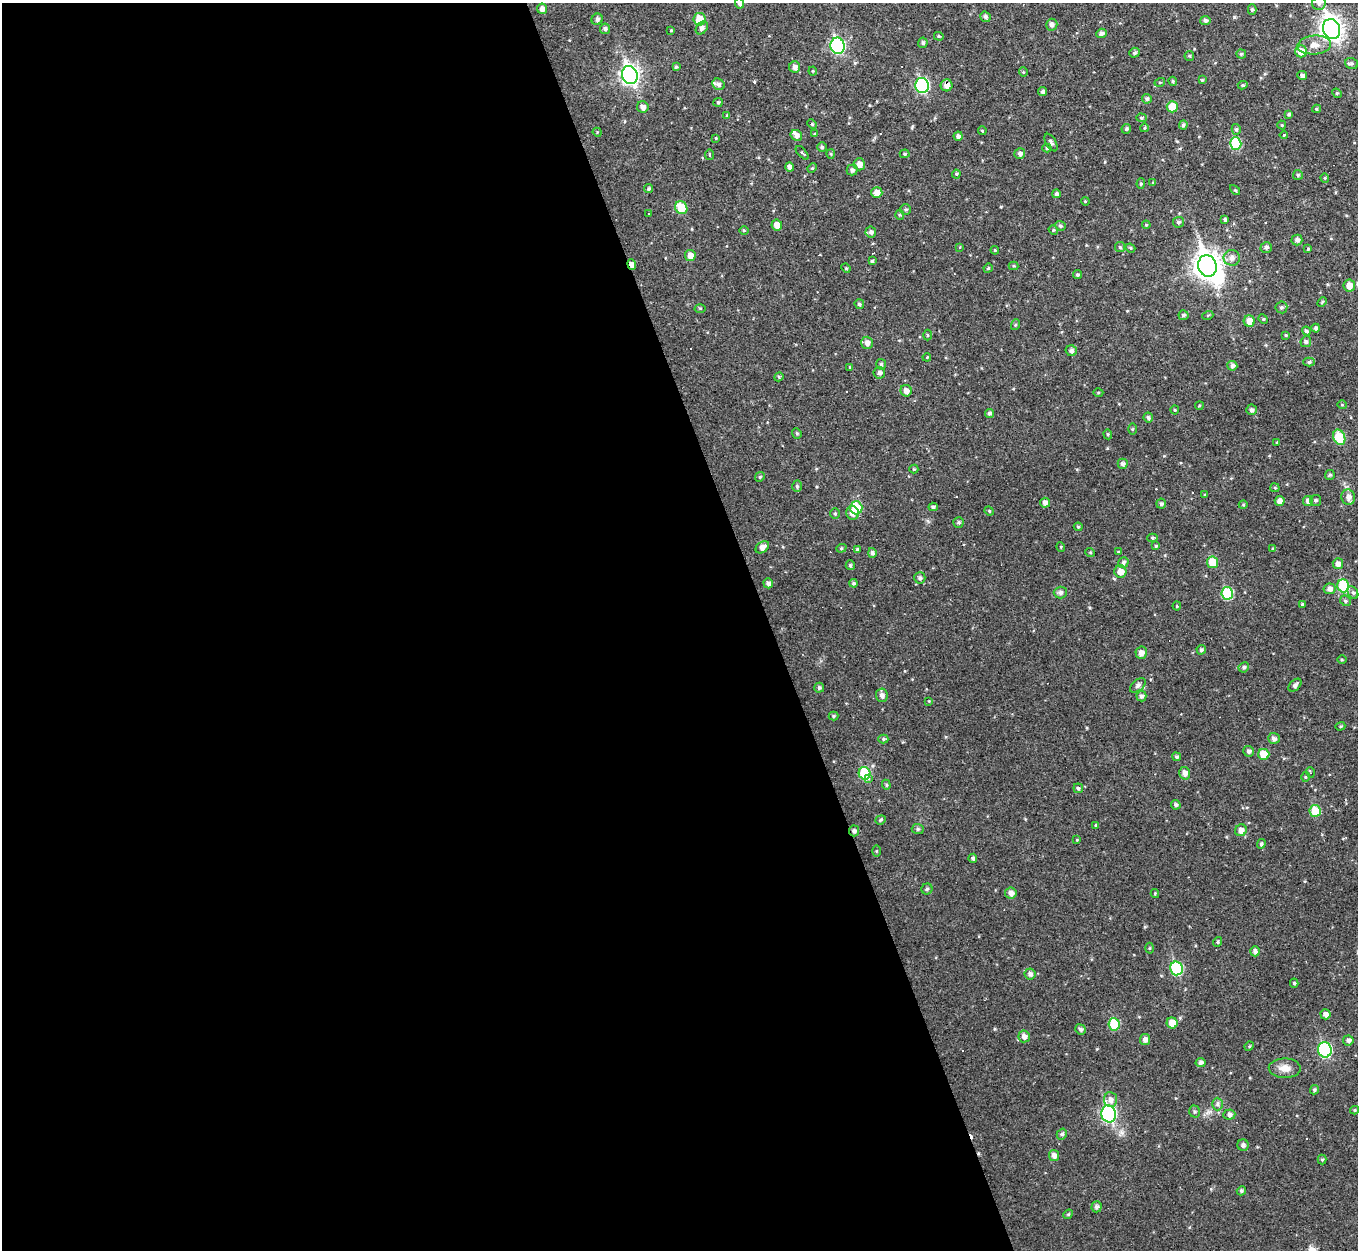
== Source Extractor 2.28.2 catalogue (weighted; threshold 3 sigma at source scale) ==
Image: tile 9 of 4 x 4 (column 1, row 3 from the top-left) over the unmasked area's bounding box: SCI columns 1-1356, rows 1395-2642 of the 5425 x 5410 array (HDU 1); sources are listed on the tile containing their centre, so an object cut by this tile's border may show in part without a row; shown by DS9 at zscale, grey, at full resolution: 1 PNG px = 1 image px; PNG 1360 x 1252 px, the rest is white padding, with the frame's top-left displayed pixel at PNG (2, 3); every listed detection drawn as its Kron ellipse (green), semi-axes under 4 PNG px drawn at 4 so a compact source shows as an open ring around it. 57% of this frame is shown black and not used: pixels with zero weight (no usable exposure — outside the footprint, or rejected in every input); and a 3 px margin inside the footprint's outer edge (the drizzle kernel's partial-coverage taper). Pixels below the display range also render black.
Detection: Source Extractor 2.28.2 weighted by HDU 2 'WHT'; one run over the whole footprint, this tile lists its part. Background 0.0459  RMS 0.0086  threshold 0.0387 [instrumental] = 3 sigma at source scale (4.5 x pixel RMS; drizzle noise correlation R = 1.50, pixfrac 1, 0.05/0.05 arcsec/px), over >= 5 px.
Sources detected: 276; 1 inside a brighter object's white glare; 9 cosmic-ray / hot-pixel residue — neither listed nor drawn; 3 inside a brighter listed object's ellipse — not listed separately; the other 263 listed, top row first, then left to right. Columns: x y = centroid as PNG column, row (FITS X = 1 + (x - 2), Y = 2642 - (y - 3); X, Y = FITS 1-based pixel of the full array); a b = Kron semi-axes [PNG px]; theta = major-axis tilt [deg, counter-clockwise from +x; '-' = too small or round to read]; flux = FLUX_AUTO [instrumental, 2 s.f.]
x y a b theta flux
740 3 5 4 - 2.5
1319 3 7 6 - 2.5
542 9 5 5 - 4.4
1252 10 5 4 - 1.9
985 17 5 5 - 2
597 19 6 5 - 2.8
699 19 6 6 - 14
1205 20 5 4 - 2.3
1052 25 6 5 - 3.1
702 28 7 5 51 3
605 29 5 5 - 2.1
1331 29 10 8 -70 520
671 30 4 4 - 0.82
1101 33 5 4 - 2.9
939 36 5 4 - 1.1
923 43 5 4 - 1.6
1314 45 17 9 5 8.7
838 46 8 7 - 130
1301 51 6 6 - 10
1134 53 5 4 - 1.8
1241 54 4 4 - 1.4
1189 56 5 4 - 1.1
1352 63 7 5 -17 1.6
676 67 4 3 - 1.5
795 67 5 5 - 4
813 71 4 4 - 0.9
1023 72 5 4 - 0.84
630 75 9 8 - 330
1302 75 5 4 - 2.8
1202 80 4 3 - 0.89
1173 81 5 3 - 1.2
1160 82 5 3 - 0.84
718 84 6 5 - 2.6
922 85 7 7 - 100
947 85 6 6 - 5.8
1243 85 5 4 - 1.2
1043 92 4 4 - 2.1
1337 93 5 4 - 1.1
1147 99 5 4 - 1.6
718 102 5 4 - 1.1
643 107 6 5 - 4
1172 107 5 5 - 15
1316 109 4 4 - 0.94
1289 114 4 3 - 1.6
727 115 4 3 - 0.84
1141 118 5 4 - 1.3
812 124 5 4 - 0.97
1183 125 5 4 - 1.6
1282 125 4 4 - 0.83
1144 128 4 3 - 0.76
1126 129 5 4 - 1.7
1236 129 5 4 - 1.4
982 131 4 4 - 0.71
597 132 5 4 - 0.83
814 134 4 4 - 0.9
796 135 6 5 - 3.1
1284 135 4 3 - 0.85
958 136 4 4 - 2.7
716 138 3 3 - 0.64
1051 143 10 5 -60 2.3
1236 143 6 5 - 39
822 147 5 4 - 1.6
1047 148 4 4 - 1.4
802 153 8 3 -48 1.2
831 154 5 4 - 1
905 154 5 4 - 1.2
1020 154 5 5 - 3
709 155 5 3 - 1.1
859 164 6 5 - 5.7
790 167 4 4 - 4.2
812 168 5 4 - 1.1
852 170 5 5 - 2.5
956 174 4 4 - 0.93
1298 175 5 5 - 1.2
1325 178 4 4 - 0.9
1153 183 4 3 - 0.91
1141 184 5 4 - 1.4
649 189 4 4 - 1.2
1235 190 6 4 -45 1.1
877 193 5 5 - 6.2
1056 194 4 4 - 2
1085 201 4 3 - 0.7
681 208 6 6 - 20
906 209 5 5 - 1.4
649 214 3 3 - 4.5
900 215 5 4 - 1.1
1225 220 4 4 - 1.8
1178 222 5 5 - 1.8
777 225 5 5 - 6.4
1146 225 4 3 - 0.97
1060 226 5 4 - 1.5
744 230 5 3 - 0.98
1053 230 5 4 - 1.1
871 232 5 5 - 2.3
1297 240 5 5 - 2.8
1120 247 5 5 - 1.2
1266 247 6 5 - 2.4
959 248 3 2 - 0.7
1130 248 5 4 - 1.1
1308 249 4 3 - 0.99
995 250 4 3 - 0.88
690 255 5 5 - 6.1
1232 258 8 8 - 4.3
872 261 3 3 - 0.97
632 265 5 4 - 5.2
1013 266 5 4 - 1
1207 266 11 9 -74 830
846 268 5 4 - 0.99
988 268 5 4 - 1.1
1077 275 4 4 - 1.3
1349 286 6 5 - 7.3
1322 302 6 3 46 0.86
859 304 5 4 - 1.8
1281 307 6 6 - 1.9
700 308 5 3 - 0.83
1183 315 5 5 - 1.9
1208 315 5 3 - 0.79
1263 319 5 4 - 1.2
1249 321 5 5 - 7.2
1015 325 5 3 - 0.88
1316 328 4 4 - 1.9
1306 331 4 4 - 1.7
927 335 5 3 - 0.98
1286 335 3 3 - 0.81
1306 342 5 5 - 2.1
867 343 6 5 - 4.1
1071 351 6 5 - 2.9
927 357 4 3 - 0.68
1309 362 5 4 - 1.6
881 364 5 5 - 1.6
1232 366 5 5 - 2.6
850 367 4 3 - 0.74
879 373 6 5 - 2.7
779 377 5 4 - 1.1
906 391 6 5 - 4.9
1098 393 5 3 - 0.92
1342 405 4 3 - 0.66
1199 406 4 3 - 0.85
1175 410 4 4 - 0.91
1251 410 5 5 - 2.5
990 413 4 4 - 2.1
1148 418 5 5 - 2.1
1132 429 6 4 89 0.84
797 433 5 4 - 1.3
1108 434 5 4 - 1.1
1339 437 8 5 -66 29
1277 443 3 3 - 0.86
1123 464 5 5 - 2.5
914 469 4 4 - 0.84
1330 475 5 5 - 1.4
760 477 5 4 - 1.1
797 486 5 4 - 1.3
1275 488 4 4 - 0.92
1205 495 3 3 - 0.85
1348 497 7 7 - 4.7
1315 500 6 5 - 1.7
1280 501 5 5 - 4.4
1308 501 5 5 - 3.7
1045 503 5 5 - 3.6
1161 504 5 5 - 1.8
1243 505 4 3 - 0.76
933 507 4 4 - 1.8
856 508 6 6 - 35
989 511 5 4 - 1.1
852 513 7 6 - 4.9
835 514 5 4 - 1.3
958 522 5 5 - 1.5
1078 527 4 3 - 1
1152 538 5 4 - 1.2
1156 546 4 4 - 1.1
762 547 7 5 36 4.8
1061 547 5 3 - 0.72
841 548 5 4 - 1.2
1273 548 4 3 - 1.2
857 549 4 4 - 0.98
1090 552 5 3 - 0.74
1118 552 4 3 - 0.76
872 553 5 4 - 2.6
1123 562 5 5 - 2.4
1212 562 6 5 - 17
1338 564 5 5 - 4.2
850 565 5 4 - 1.5
1120 572 6 6 - 7.7
920 578 6 5 - 2.3
768 583 5 4 - 3
854 583 4 4 - 1.5
1343 586 6 6 - 40
1329 589 6 5 - 3.6
1060 592 6 6 - 2.7
1227 593 6 6 - 42
1353 593 7 5 -62 1.7
1345 601 6 5 - 1.5
1302 604 4 4 - 1.1
1177 606 4 4 - 0.84
1201 650 5 4 - 1.9
1141 653 6 5 - 4.8
1342 659 5 3 - 0.95
1244 667 5 5 - 1.7
1138 685 9 5 40 3
1295 685 8 5 44 2.8
819 688 5 5 - 1.8
882 695 7 6 - 3.1
1141 696 5 5 - 2.5
929 701 4 4 - 0.69
833 716 5 4 - 1.2
1340 726 5 4 - 1.1
1274 738 6 5 - 2.7
883 739 5 4 - 1.3
1249 751 5 5 - 2.4
1264 754 5 5 - 15
1177 757 4 4 - 1.7
1310 772 5 3 - 0.8
865 773 6 6 - 38
1185 773 6 5 - 4.4
1305 777 5 3 - 0.76
868 779 3 3 - 5.3
886 785 5 4 - 1.1
1078 788 5 5 - 1.3
1176 805 5 4 - 1.9
1315 811 6 5 - 19
881 820 5 4 - 1.3
1096 825 3 3 - 0.81
918 829 6 5 - 1.6
1241 830 6 5 - 6.1
854 831 5 5 - 2.4
1077 840 4 3 - 0.75
1261 844 5 4 - 1.8
876 851 5 3 - 0.88
973 858 4 4 - 1.7
927 889 5 5 - 1.9
1011 893 6 5 - 4.8
1155 893 4 4 - 0.94
1218 942 5 4 - 1.2
1149 948 5 3 - 0.97
1255 951 5 5 - 2.9
1176 968 7 6 - 61
1030 974 5 5 - 2.8
1294 983 4 4 - 1.3
1325 1014 5 5 - 3.9
1172 1023 5 5 - 8.4
1114 1024 6 5 - 31
1081 1029 5 5 - 2.2
1024 1036 6 5 - 4.2
1145 1039 5 5 - 3.9
1348 1040 5 5 - 2.6
1249 1046 5 4 - 0.96
1325 1050 7 7 - 87
1201 1062 5 4 - 2.7
1285 1068 16 9 -1 7.7
1314 1090 5 4 - 1.6
1111 1100 7 6 - 4.1
1217 1104 6 5 - 2
1355 1110 4 4 - 0.93
1195 1111 6 5 - 1.4
1109 1114 8 7 - 160
1229 1115 6 5 - 2.8
1062 1134 6 5 - 1.8
1243 1145 5 5 - 2.7
1054 1155 5 5 - 4.2
1322 1160 5 4 - 1.1
1241 1191 5 4 - 1.5
1097 1207 5 5 - 2.7
1068 1214 5 4 - 1.1
Overlapping masked pixels (flux is a lower limit): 3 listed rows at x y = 947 85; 632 265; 854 831
Isophote crosses this tile's border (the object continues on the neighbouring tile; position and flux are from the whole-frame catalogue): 3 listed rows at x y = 740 3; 1319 3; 985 17
Unlisted compact peaks at least as high as the median listed source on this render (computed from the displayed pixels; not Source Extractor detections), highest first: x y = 1234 17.